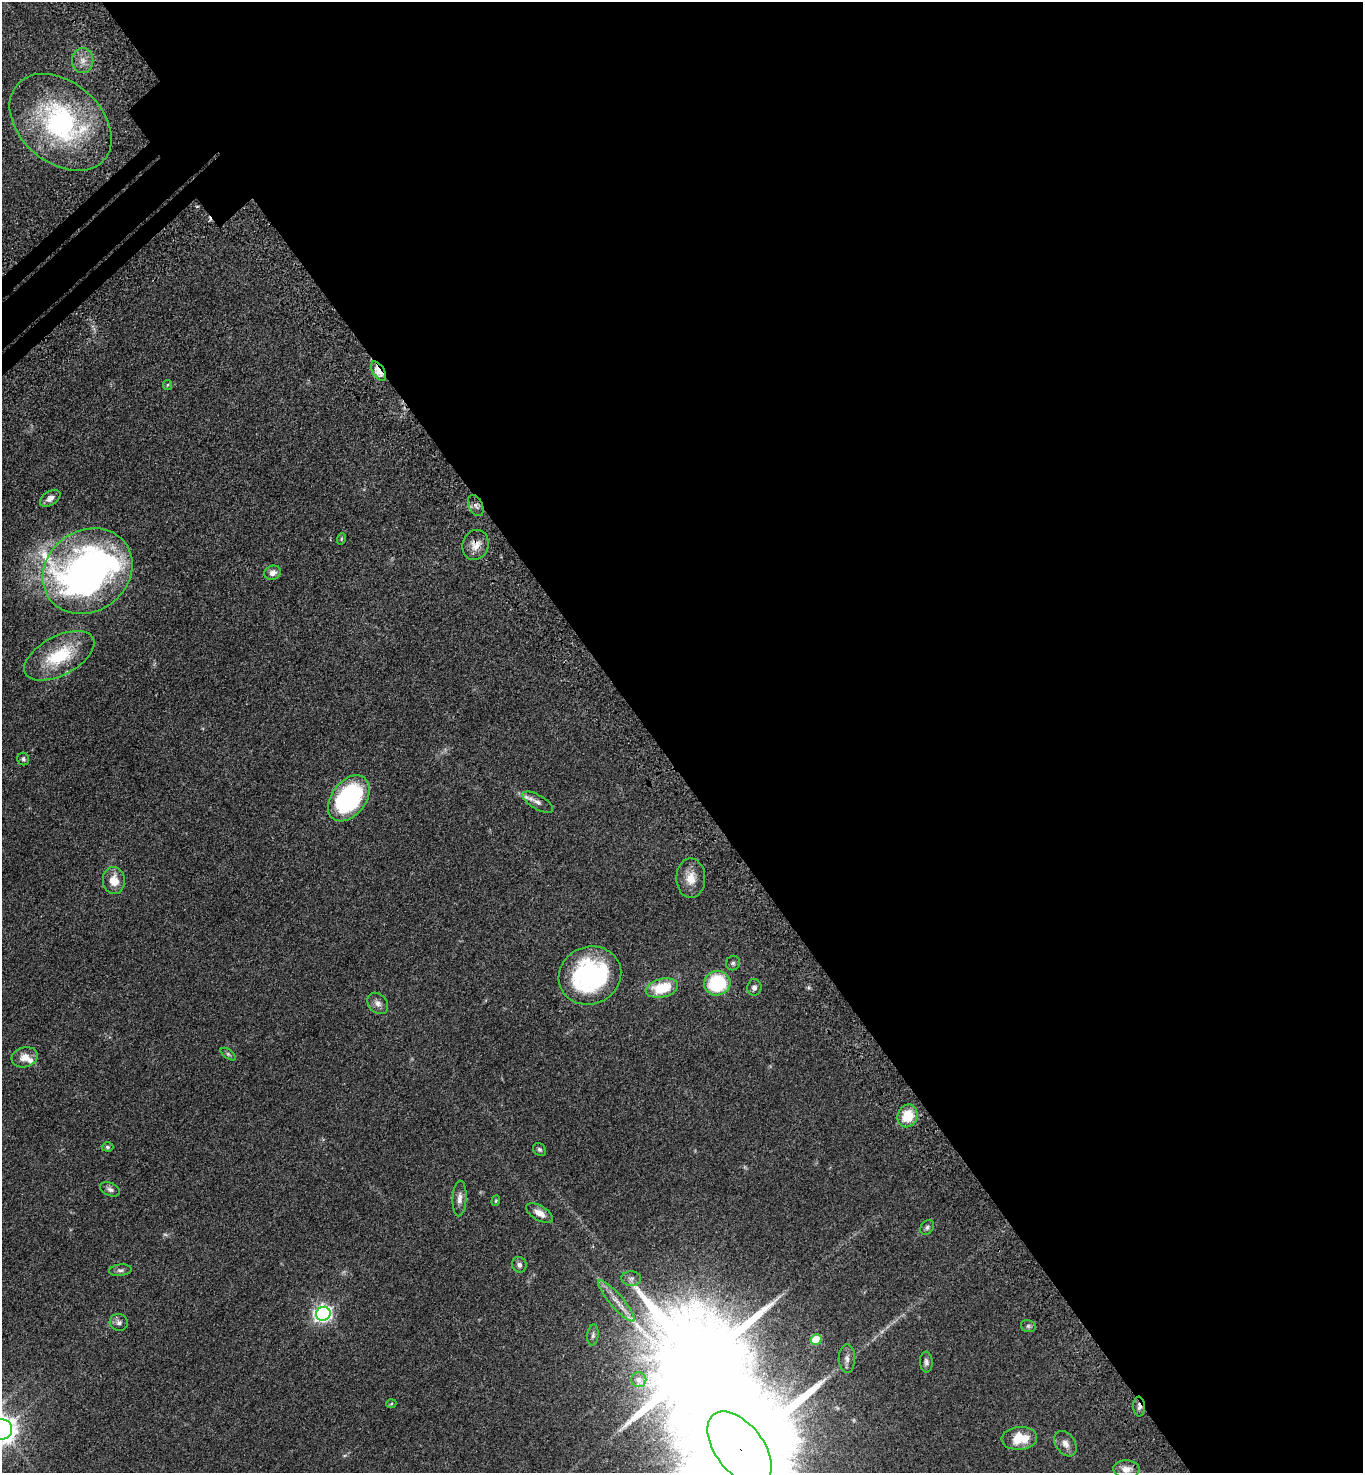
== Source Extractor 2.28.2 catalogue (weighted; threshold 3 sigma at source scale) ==
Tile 8 of 4 x 4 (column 4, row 2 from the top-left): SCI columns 4334-5694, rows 3044-4514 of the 6086 x 6088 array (HDU 1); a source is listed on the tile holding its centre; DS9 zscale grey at full resolution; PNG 1365 x 1475 px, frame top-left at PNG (2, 2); each listed source drawn as its Kron ellipse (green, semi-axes under 4 px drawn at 4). Shown black and unused: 53% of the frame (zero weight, under 3 of 4 exposures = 6% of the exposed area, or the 3 px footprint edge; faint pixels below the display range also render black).
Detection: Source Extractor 2.28.2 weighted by HDU 2 'WHT'; one run over the whole footprint, this tile lists its part. Background 0.0432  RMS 0.005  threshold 0.0226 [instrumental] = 3 sigma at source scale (4.5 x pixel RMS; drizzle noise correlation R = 1.50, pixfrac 1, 0.05/0.05 arcsec/px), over >= 5 px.
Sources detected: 57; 1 too faint to see at this stretch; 3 inside a brighter object's white glare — neither listed nor drawn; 2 inside a brighter listed object's ellipse — not listed separately; the other 51 listed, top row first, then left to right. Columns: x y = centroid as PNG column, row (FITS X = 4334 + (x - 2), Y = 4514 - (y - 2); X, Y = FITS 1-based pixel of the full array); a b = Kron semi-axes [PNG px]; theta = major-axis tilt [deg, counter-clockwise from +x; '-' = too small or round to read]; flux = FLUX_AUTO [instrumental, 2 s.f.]
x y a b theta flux
83 60 12 10 90 4
61 122 58 40 -41 84
379 371 11 5 -58 10
167 385 5 4 - 0.59
50 498 11 7 33 2.9
476 506 11 7 -66 2
341 539 6 3 72 0.6
476 545 15 13 72 5
88 571 47 40 37 290
273 573 8 7 - 2.6
59 656 38 19 28 25
23 759 6 5 - 1
349 798 26 17 52 75
538 802 17 7 -31 3
691 878 20 14 -89 7.2
114 881 13 11 -87 7.1
733 963 7 6 - 1.2
590 976 32 28 23 71
717 983 13 12 - 35
754 987 8 7 - 1.9
662 988 16 9 13 17
378 1003 12 9 -50 2.6
228 1054 9 4 -36 0.93
25 1057 13 10 16 4.7
908 1116 11 9 67 13
108 1147 6 4 -2 0.86
539 1149 7 5 -44 1.1
110 1189 10 6 -23 1.6
460 1198 18 7 88 3.2
496 1201 5 4 - 0.58
539 1213 15 7 -30 4
927 1227 8 6 53 1.2
519 1265 8 7 - 1.7
120 1270 11 5 5 1.4
631 1279 10 7 -4 1.9
616 1301 27 6 -49 5.8
323 1314 7 7 - 170
119 1322 9 8 - 1.8
1028 1326 7 5 -15 1.1
593 1335 11 5 83 1.5
816 1339 5 5 - 14
847 1359 14 8 89 2.8
926 1362 10 6 -86 1.7
639 1380 7 7 - 2
391 1404 5 3 - 0.48
1139 1407 10 6 -86 1.8
2 1429 10 10 - 640
1019 1438 18 11 5 12
1065 1444 14 9 -55 3.2
740 1448 42 24 -52 30000
1126 1469 13 8 -4 3.9
Overlapping masked pixels (flux is a lower limit): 5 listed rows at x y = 379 371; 476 506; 476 545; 1139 1407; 740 1448
Isophote crosses this tile's border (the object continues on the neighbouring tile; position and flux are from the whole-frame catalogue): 2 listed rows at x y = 2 1429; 740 1448